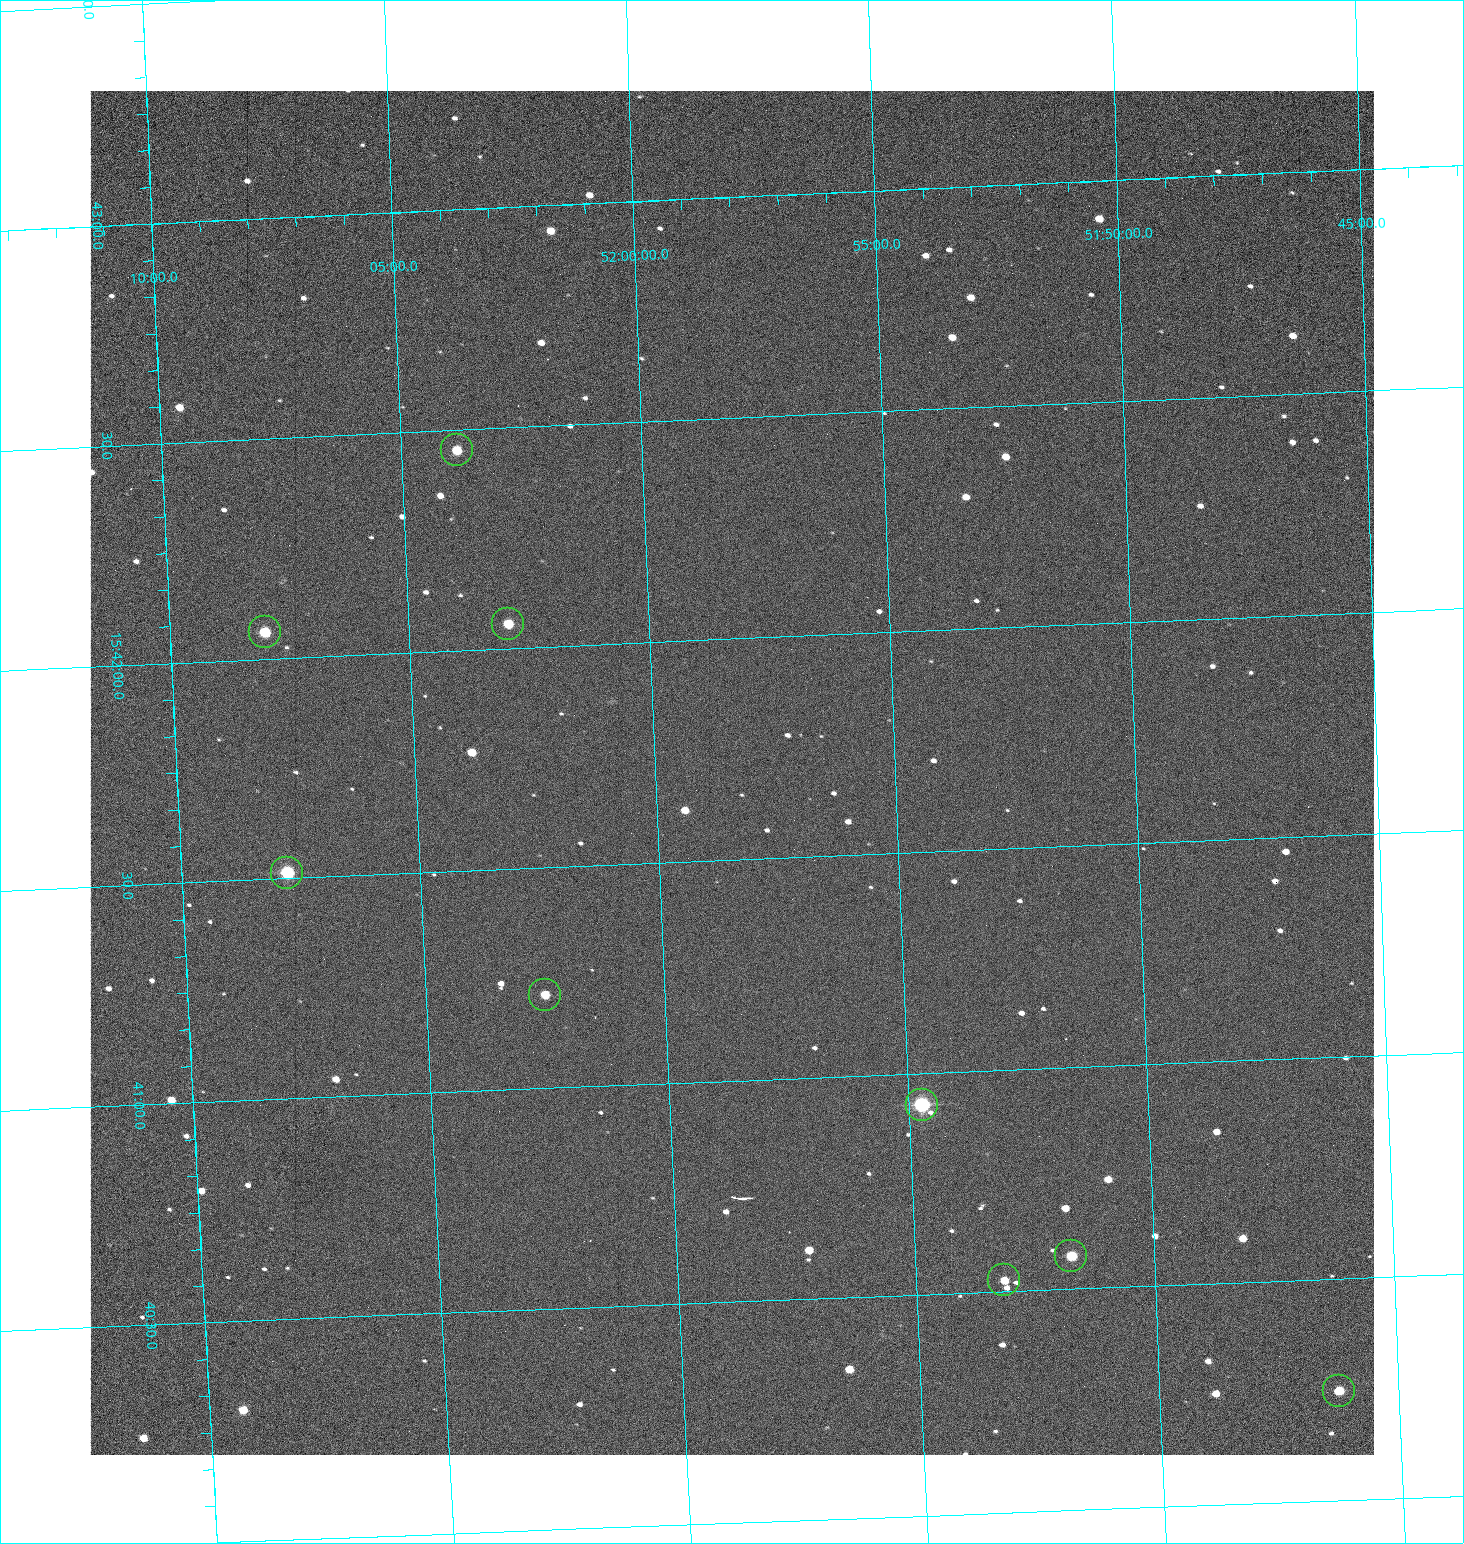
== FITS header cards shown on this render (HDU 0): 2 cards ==
NAXIS1  =                 1284 /fastest changing axis
NAXIS2  =                 1364 /next to fastest changing axis

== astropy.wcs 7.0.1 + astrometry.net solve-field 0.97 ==
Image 1284 x 1364 px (HDU 0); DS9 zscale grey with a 90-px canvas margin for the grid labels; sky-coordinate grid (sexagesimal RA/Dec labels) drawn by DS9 from the SOLVED WCS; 9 Tycho-2 reference stars matched to detected sources circled (green)
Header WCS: RA---TAN/DEC--TAN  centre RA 15:41:42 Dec +51:58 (235.42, +51.97 deg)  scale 1.26 arcsec/px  FOV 26.9' x 28.5'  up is +92 deg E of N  parity flipped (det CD > 0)
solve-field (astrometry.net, Tycho-2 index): VERIFIED the header's WCS against the Tycho-2 star catalogue (9 matches, 0 conflicts) and refined it, rather than solving blind
Solved WCS: RA---TAN-SIP/DEC--TAN-SIP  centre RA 15:41:42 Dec +51:58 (235.42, +51.97 deg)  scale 1.25 arcsec/px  FOV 26.8' x 28.5'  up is +92 deg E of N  parity flipped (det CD > 0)
The solver's refit moves the header's centre by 0.57 arcsec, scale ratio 0.9968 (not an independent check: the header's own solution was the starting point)
Tycho-2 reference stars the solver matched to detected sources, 9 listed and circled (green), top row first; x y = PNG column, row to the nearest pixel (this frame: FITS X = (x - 90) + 1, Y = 1364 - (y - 91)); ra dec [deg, ICRS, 3 dp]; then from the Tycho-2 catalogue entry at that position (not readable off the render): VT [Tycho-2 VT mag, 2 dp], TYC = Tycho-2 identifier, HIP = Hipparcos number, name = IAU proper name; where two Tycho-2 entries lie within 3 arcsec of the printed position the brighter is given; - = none
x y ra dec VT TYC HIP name
457 450 235.614 +52.064 11.61 3489-1132-1 - -
508 624 235.514 +52.049 11.19 3489-1407-1 - -
265 632 235.515 +52.133 11.12 3489-1380-1 - -
287 873 235.378 +52.130 9.31 3489-1322-1 76850 -
545 995 235.303 +52.042 11.52 3489-958-1 - -
922 1105 235.232 +51.912 9.59 3489-824-1 - -
1071 1256 235.143 +51.862 10.97 3489-1016-1 - -
1004 1280 235.131 +51.886 12.29 3489-908-1 - -
1339 1391 235.062 +51.771 11.53 3489-1453-1 - -